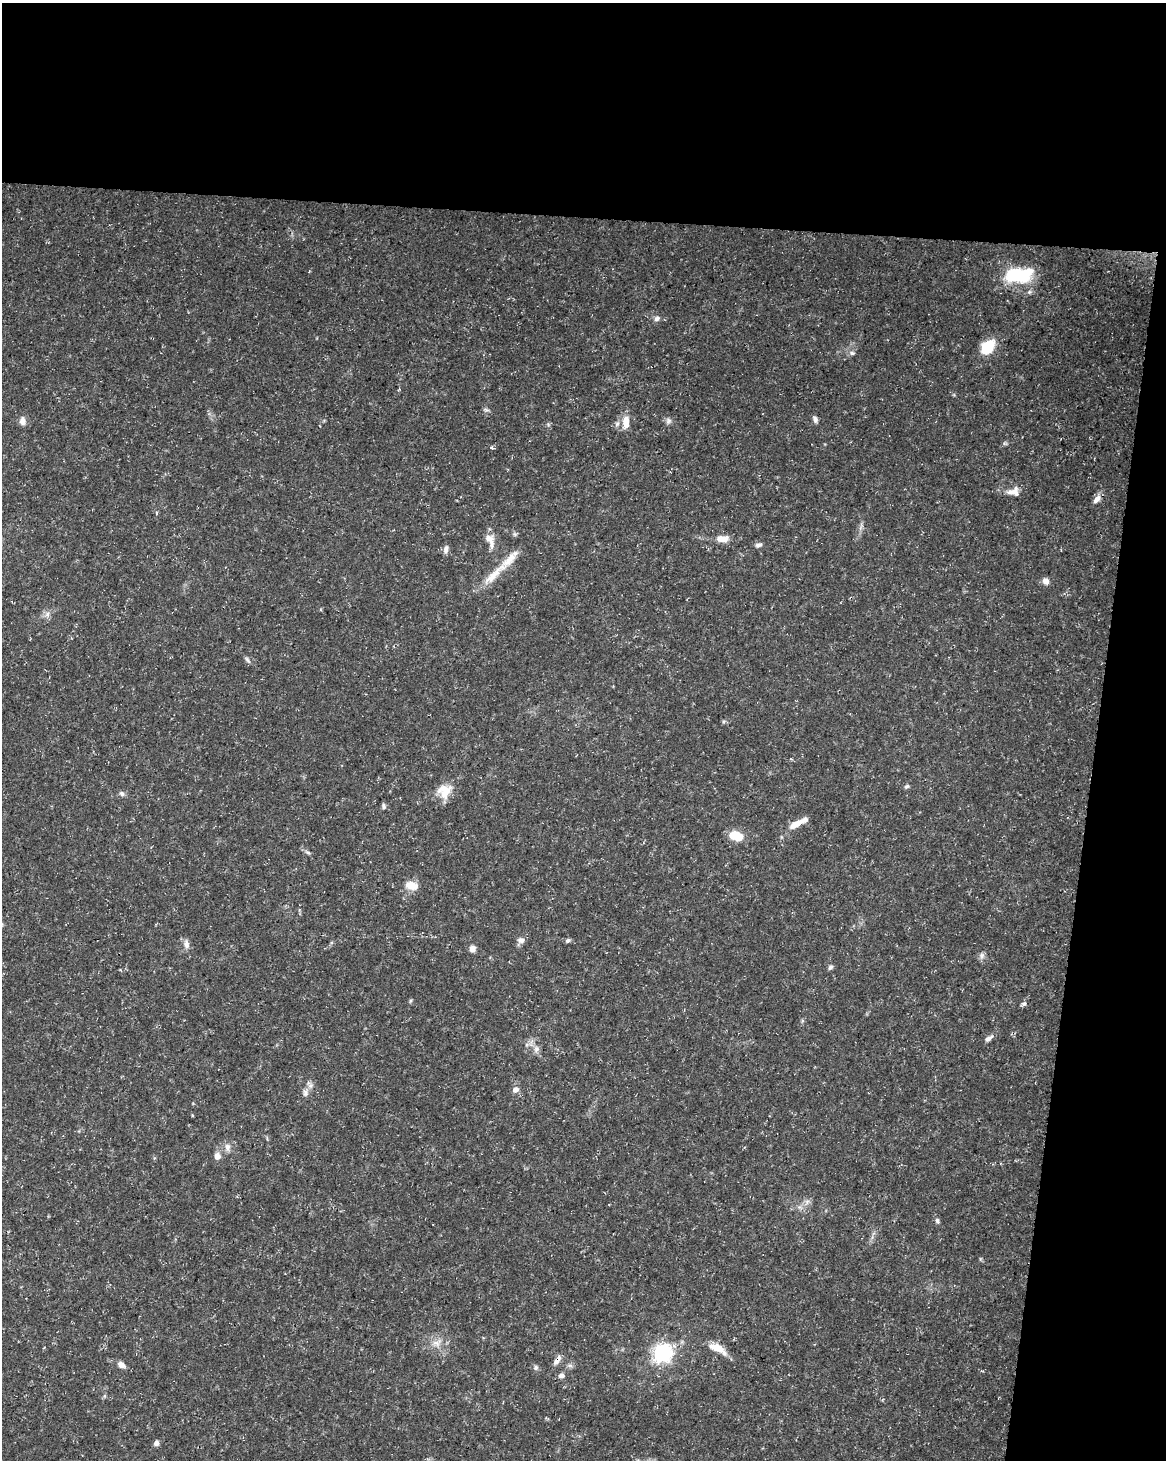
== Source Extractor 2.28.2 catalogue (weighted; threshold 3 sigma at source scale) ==
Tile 4 of 4 x 3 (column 4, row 1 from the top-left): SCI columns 3491-4654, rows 3143-4600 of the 4663 x 4883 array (HDU 1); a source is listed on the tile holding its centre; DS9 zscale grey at full resolution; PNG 1168 x 1462 px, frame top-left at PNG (2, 3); no overlay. Shown black and unused: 21% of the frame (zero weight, under 3 of 5 exposures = <1% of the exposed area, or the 3 px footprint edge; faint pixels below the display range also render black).
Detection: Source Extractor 2.28.2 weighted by HDU 2 'WHT'; one run over the whole footprint, this tile lists its part. Background 0.031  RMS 0.0025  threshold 0.0113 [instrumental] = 3 sigma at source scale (4.5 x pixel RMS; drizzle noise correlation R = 1.50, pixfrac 1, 0.0396/0.0396 arcsec/px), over >= 5 px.
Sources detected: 60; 3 inside a brighter listed object's ellipse — not listed separately; the other 57 listed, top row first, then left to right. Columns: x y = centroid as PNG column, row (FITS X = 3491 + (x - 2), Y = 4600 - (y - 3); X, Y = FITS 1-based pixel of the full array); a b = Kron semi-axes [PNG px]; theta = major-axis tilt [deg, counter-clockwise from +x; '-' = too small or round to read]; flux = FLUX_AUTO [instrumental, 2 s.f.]
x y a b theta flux
1019 275 27 13 5 18
657 318 9 7 16 0.95
987 347 17 12 48 7
852 353 9 6 -10 0.72
486 410 9 3 -13 0.46
815 419 9 5 -67 0.81
23 421 11 8 -89 1.4
668 421 9 7 73 0.83
626 422 17 8 88 3.2
492 447 4 3 - 0.63
1014 492 17 9 -5 2.3
1097 499 12 7 46 1.5
156 513 5 3 - 0.27
861 527 11 3 61 0.62
722 539 15 8 3 2.7
490 540 19 9 -67 2.9
759 545 9 5 14 0.78
446 549 10 6 84 1.1
494 574 46 10 44 6
1046 581 9 7 -54 1.4
47 614 8 6 69 1
247 660 10 4 -52 0.61
724 721 6 4 19 0.38
907 786 7 5 31 0.48
444 791 19 17 53 4.3
122 793 8 7 - 0.75
383 806 7 5 -80 0.64
796 824 19 7 28 3.1
736 836 14 9 -17 5.8
308 852 8 4 -10 0.48
411 885 17 10 -12 3
521 940 10 8 -15 1.1
568 940 7 5 44 0.52
186 944 12 8 -78 1.4
472 949 7 6 - 1.5
981 956 9 7 79 0.91
830 967 7 5 47 0.57
410 1001 6 4 71 0.32
1024 1004 7 6 - 0.61
989 1038 13 6 36 1
536 1049 10 7 73 1.2
308 1083 8 4 73 0.65
515 1089 7 6 - 1.3
305 1093 11 8 -84 1.3
227 1147 11 8 85 1.4
217 1156 8 7 - 1.5
807 1201 7 4 -18 0.67
799 1207 7 5 -44 0.68
937 1221 8 5 -73 0.6
437 1343 14 10 8 2.4
718 1348 21 9 -26 4.2
662 1353 8 7 - 65
557 1360 14 6 54 1.5
121 1365 10 7 -34 1.4
536 1367 7 6 - 0.6
561 1375 7 6 - 1
156 1443 6 5 - 1.1
Overlapping masked pixels (flux is a lower limit): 2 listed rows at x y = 1019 275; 557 1360